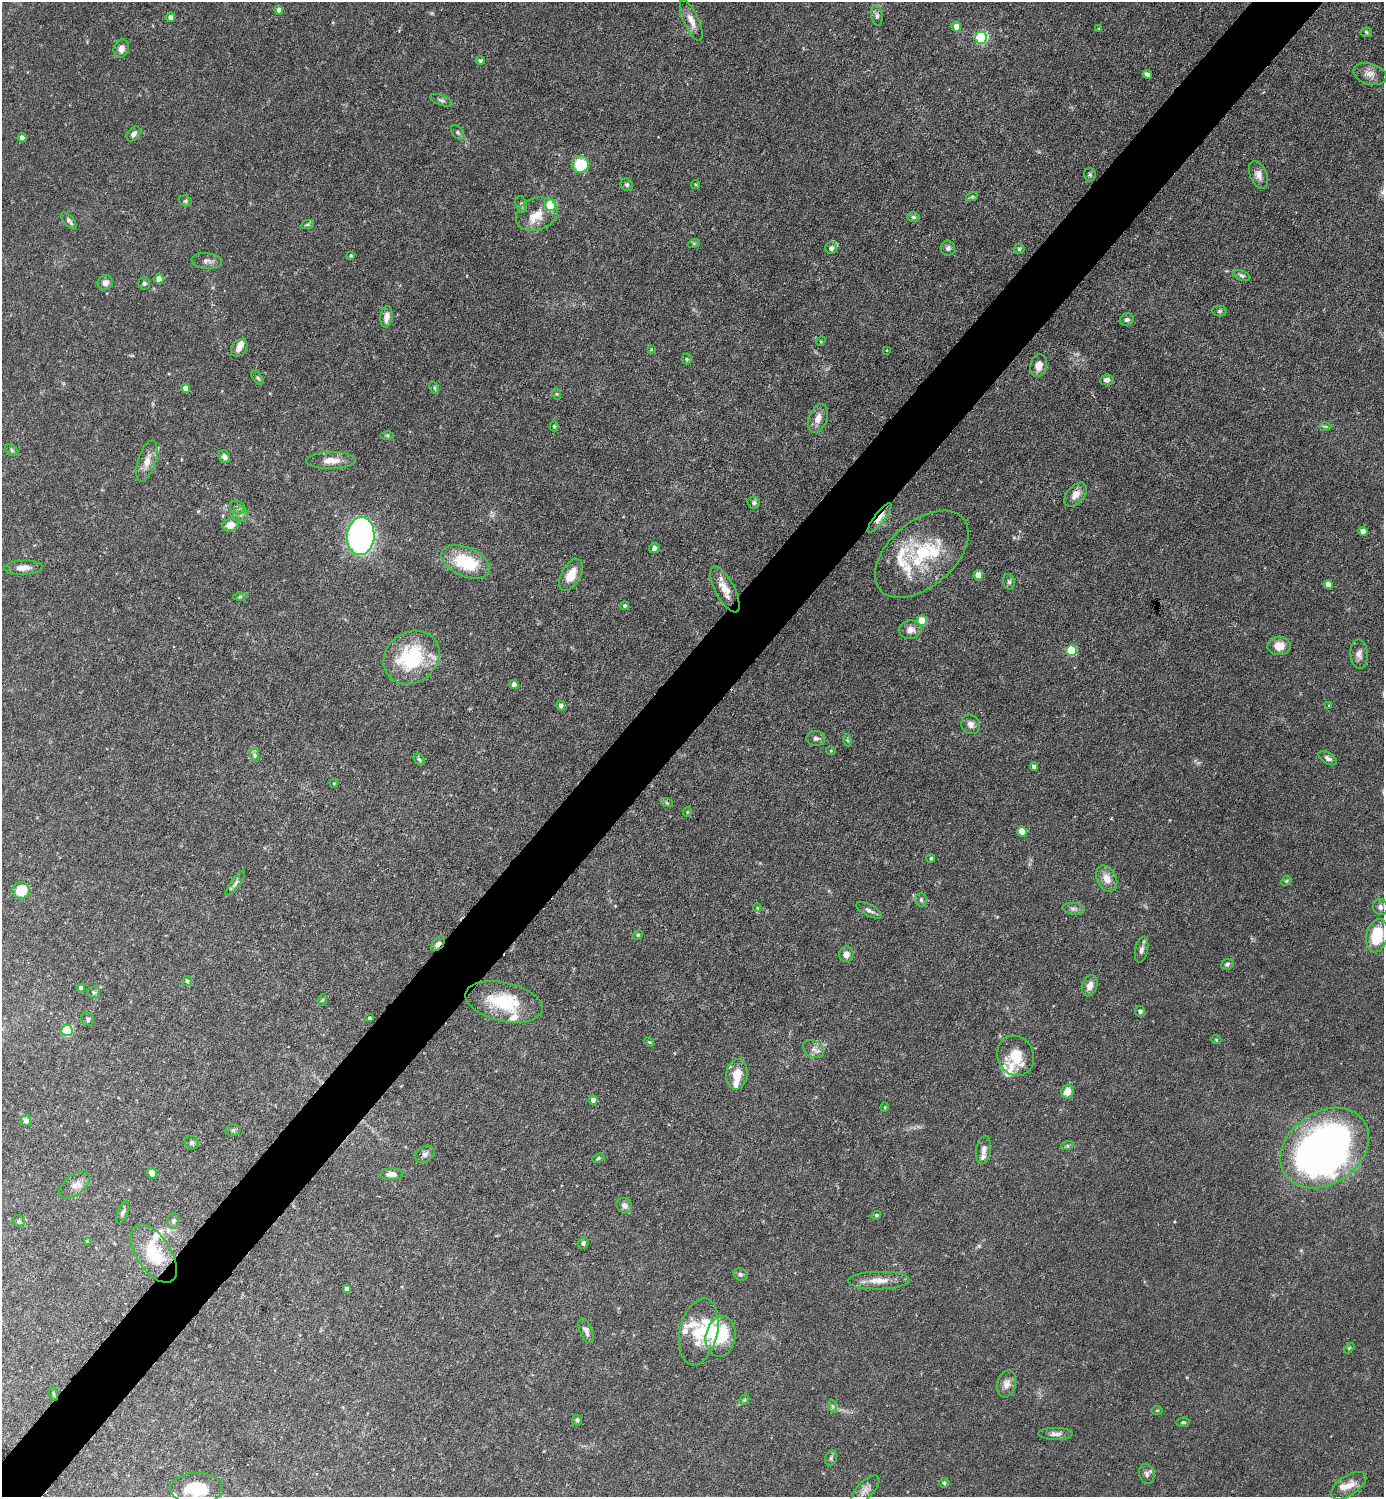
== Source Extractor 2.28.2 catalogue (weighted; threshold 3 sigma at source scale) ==
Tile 10 of 4 x 4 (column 2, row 3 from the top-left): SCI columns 1680-3061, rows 1495-2989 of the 5979 x 5978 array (HDU 1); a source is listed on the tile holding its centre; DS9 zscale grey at full resolution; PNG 1386 x 1499 px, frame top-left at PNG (2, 2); each listed source drawn as its Kron ellipse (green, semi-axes under 4 px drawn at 4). Shown black and unused: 5% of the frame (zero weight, under 3 of 6 exposures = <1% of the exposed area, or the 3 px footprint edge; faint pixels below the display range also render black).
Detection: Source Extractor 2.28.2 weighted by HDU 2 'WHT'; one run over the whole footprint, this tile lists its part. Background 0.0628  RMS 0.0046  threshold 0.0189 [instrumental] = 3 sigma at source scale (4.09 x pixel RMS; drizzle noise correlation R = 1.36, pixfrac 0.8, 0.05/0.05 arcsec/px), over >= 5 px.
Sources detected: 193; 18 inside a brighter listed object's ellipse — not listed separately; the other 175 listed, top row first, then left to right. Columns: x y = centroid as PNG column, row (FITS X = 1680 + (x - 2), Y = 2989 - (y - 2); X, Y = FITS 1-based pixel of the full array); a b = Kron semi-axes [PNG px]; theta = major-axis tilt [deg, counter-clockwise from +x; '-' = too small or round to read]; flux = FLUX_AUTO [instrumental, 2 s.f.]
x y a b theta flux
279 10 4 4 - 2.5
877 15 10 5 -85 1.3
170 17 5 4 - 2.1
691 20 22 7 -66 4.3
956 27 5 4 - 3.4
1099 29 3 3 - 0.56
1366 32 5 4 - 0.68
981 38 6 6 - 60
121 48 9 7 67 2.8
480 61 4 4 - 1.1
1147 74 5 4 - 1.2
1370 74 17 10 -17 3.5
441 100 12 5 -21 1.1
458 132 8 5 -54 0.98
133 134 8 6 50 1.9
22 138 4 4 - 2
580 165 8 8 - 17
1090 175 6 6 - 0.84
1258 175 14 8 -66 2.8
695 184 5 3 - 0.45
627 185 6 6 - 0.94
972 197 6 4 19 0.62
185 201 6 5 - 0.73
521 205 9 5 -75 1.2
551 205 6 5 - 33
537 214 22 16 22 8.1
913 217 6 4 -15 0.75
69 221 10 5 -49 1.3
307 225 7 4 20 0.71
694 243 6 4 18 0.66
831 248 6 5 - 1.9
948 248 7 7 - 1.3
1019 249 5 5 - 0.71
351 255 4 4 - 0.51
207 261 15 8 -6 2.2
1242 275 9 5 -22 0.99
159 279 5 4 - 4.1
105 283 8 7 - 2.2
144 283 6 6 - 0.84
1219 311 7 5 -1 0.81
386 317 11 6 82 3.2
1127 320 7 6 - 1.4
821 341 5 4 - 0.48
239 348 10 7 53 2.5
651 349 2 2 - 0.31
886 350 3 3 - 0.59
687 359 5 5 - 0.59
1039 366 11 8 75 3.8
258 378 8 4 -48 0.75
1107 380 7 5 6 1.9
185 388 4 4 - 3
434 388 6 4 -69 0.63
557 394 6 3 -71 0.55
818 418 15 9 69 3.8
554 426 5 4 - 0.66
1325 426 6 4 1 0.54
387 435 6 4 0 0.63
12 450 7 5 -38 0.77
224 456 7 5 -53 1.4
147 461 21 9 73 4.7
331 461 25 8 1 5
1076 495 14 8 49 3.5
754 503 6 6 - 1.1
237 508 8 6 -21 1.4
241 515 7 7 - 1.5
880 518 18 5 52 4.6
230 525 8 6 7 3.7
1363 531 4 4 - 3.5
361 536 19 14 85 200
654 548 5 5 - 1.7
922 554 55 33 40 34
465 562 25 14 -24 23
23 568 19 7 2 3.5
571 575 17 9 62 6.9
978 575 5 4 - 7.1
1009 582 8 6 -73 1.1
1328 585 4 4 - 5.1
725 589 25 9 -62 6.4
240 597 7 4 2 0.64
625 606 4 4 - 0.84
922 621 5 5 - 12
910 630 11 9 8 3.1
1279 646 11 9 4 5.6
1072 650 5 5 - 24
1359 654 14 8 -88 2.5
411 657 29 25 36 35
514 684 4 4 - 3.3
1329 705 4 4 - 0.37
561 706 5 4 - 1.8
971 724 10 9 - 2.2
816 738 9 7 -6 1.5
847 740 6 4 -71 0.54
831 751 4 4 - 0.45
255 755 7 4 -89 1
1328 758 10 5 -31 1.7
419 760 7 4 -49 0.74
1034 767 4 4 - 1.9
334 783 4 3 - 0.37
667 803 6 4 -18 0.61
687 812 5 3 - 0.38
1022 832 5 5 - 11
931 858 4 4 - 0.61
1107 878 14 9 -62 4.6
1286 881 5 4 - 0.59
235 883 15 4 54 1.5
21 890 9 8 - 11
921 900 7 5 -88 0.96
1380 907 8 7 - 1.6
757 908 4 4 - 0.54
1073 909 11 6 -8 1.5
869 910 14 5 -27 1.7
638 935 5 4 - 0.53
1377 936 17 10 78 16
438 944 8 5 45 1.9
1142 950 13 6 77 1.6
846 954 8 7 - 3.1
1227 964 6 5 - 0.95
187 981 5 5 - 0.65
1090 986 11 7 71 3.2
81 988 4 4 - 2.6
94 992 6 5 - 0.85
322 1000 6 3 70 0.53
504 1002 39 19 -13 23
1140 1011 5 5 - 1.7
369 1018 3 3 - 0.82
88 1019 7 6 - 0.95
67 1030 5 5 - 32
1216 1039 5 3 - 0.38
649 1042 5 4 - 0.54
813 1049 11 8 -29 2.5
1016 1056 20 18 -63 12
737 1074 15 10 82 7.1
1068 1092 7 6 - 5.3
593 1100 4 4 - 2.4
885 1107 5 3 - 0.35
26 1120 6 5 - 2.1
233 1130 7 5 12 0.91
192 1143 7 6 - 0.89
1067 1146 6 4 17 0.65
1325 1148 48 36 35 260
983 1150 14 7 82 2.3
425 1154 10 7 34 1.7
598 1158 6 4 22 0.62
152 1173 5 5 - 2.4
391 1174 11 6 0 2.8
75 1185 17 10 38 3.7
624 1205 8 7 - 2.2
123 1212 12 5 67 1.2
876 1215 5 4 - 0.74
19 1221 6 5 - 0.78
173 1221 7 6 - 1.2
87 1241 4 4 - 0.34
583 1243 6 5 - 1.3
154 1254 33 17 -57 19
740 1274 7 6 - 0.92
879 1281 31 9 1 5.9
346 1288 4 4 - 1.8
586 1331 13 6 -68 2.4
699 1332 34 19 77 15
721 1336 20 15 79 21
1349 1348 6 4 45 0.49
1006 1384 14 9 74 3.2
53 1394 7 4 -81 0.61
744 1400 6 4 44 0.6
832 1406 7 4 -71 0.83
1157 1410 5 3 - 0.45
577 1420 5 5 - 0.85
1183 1422 7 4 7 0.66
1055 1434 17 6 -1 2
831 1458 8 5 74 0.94
1147 1474 10 7 -74 1.8
944 1483 5 4 - 0.65
1349 1486 20 10 33 5.1
196 1488 26 15 0 17
865 1490 18 8 46 2.9
Overlapping masked pixels (flux is a lower limit): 2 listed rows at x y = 880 518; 438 944